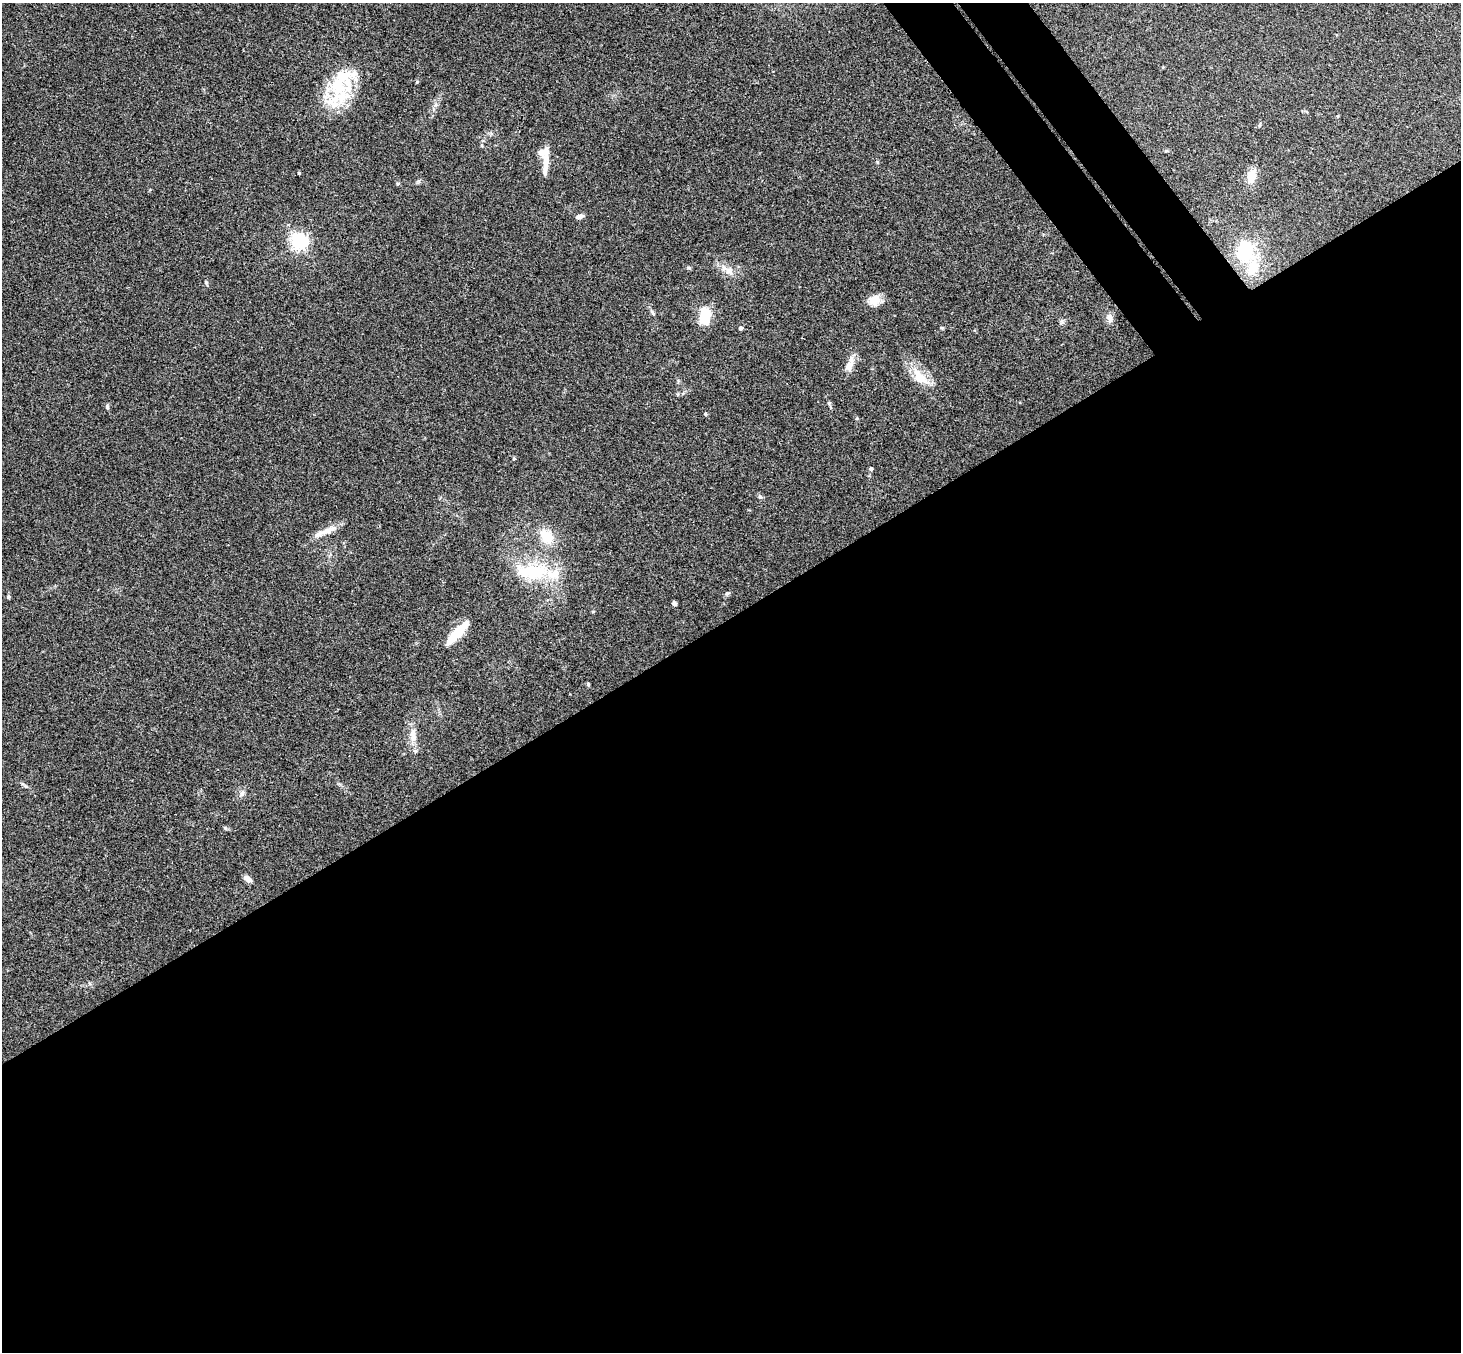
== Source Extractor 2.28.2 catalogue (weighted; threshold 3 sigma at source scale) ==
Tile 15 of 4 x 4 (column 3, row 4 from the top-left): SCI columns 2974-4432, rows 331-1680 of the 5942 x 5923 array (HDU 1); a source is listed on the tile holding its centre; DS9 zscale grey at full resolution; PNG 1463 x 1354 px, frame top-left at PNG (2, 3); no overlay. Shown black and unused: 57% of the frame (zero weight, under 3 of 4 exposures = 6% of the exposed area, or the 3 px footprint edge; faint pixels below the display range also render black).
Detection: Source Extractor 2.28.2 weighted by HDU 2 'WHT'; one run over the whole footprint, this tile lists its part. Background 0.168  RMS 0.0077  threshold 0.0348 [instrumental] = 3 sigma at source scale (4.5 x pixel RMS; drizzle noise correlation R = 1.50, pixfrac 1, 0.05/0.05 arcsec/px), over >= 5 px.
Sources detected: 48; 3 inside a brighter object's white glare — not listed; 3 inside a brighter listed object's ellipse — not listed separately; the other 42 listed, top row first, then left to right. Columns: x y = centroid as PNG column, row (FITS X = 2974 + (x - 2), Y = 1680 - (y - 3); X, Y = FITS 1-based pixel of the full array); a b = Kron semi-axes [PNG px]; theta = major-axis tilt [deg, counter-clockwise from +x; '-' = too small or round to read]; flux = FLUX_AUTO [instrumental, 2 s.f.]
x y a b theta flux
342 81 67 26 69 51
417 82 4 4 - 0.74
1338 116 5 3 - 0.66
1260 125 7 3 81 0.89
482 145 6 4 -90 0.99
1166 151 6 4 18 0.86
546 161 23 8 88 8.3
877 162 5 5 - 0.91
299 173 4 3 - 0.83
1251 176 16 11 77 10
579 217 9 5 13 3.1
299 241 6 6 - 280
1246 247 20 13 -52 30
689 268 6 4 -2 1.1
1252 268 22 14 60 17
727 270 24 8 -35 7.3
875 300 15 13 22 8.7
652 313 9 5 -50 1.6
704 316 22 13 73 17
1109 318 11 9 -72 4.2
741 328 4 4 - 2.6
942 328 5 4 - 0.92
849 366 18 10 61 7.2
920 377 31 14 -47 17
678 381 6 4 -51 1.1
829 403 6 4 47 1
107 407 6 5 - 1.3
514 458 4 4 - 0.89
871 469 5 4 - 1.2
760 497 6 5 - 1.4
327 531 28 8 21 9.2
546 536 22 16 -53 17
532 571 49 23 -1 46
727 593 8 4 9 1.2
8 597 5 4 - 1.2
674 604 5 4 - 2.6
459 630 22 9 43 20
588 684 5 4 - 0.94
413 735 21 9 -87 8.7
26 786 6 4 -35 1.1
242 793 8 7 - 2.6
248 879 9 6 -34 4.9
Unlisted compact peaks at least as high as the median listed source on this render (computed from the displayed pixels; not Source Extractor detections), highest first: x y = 206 282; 1062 322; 419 181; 678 394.